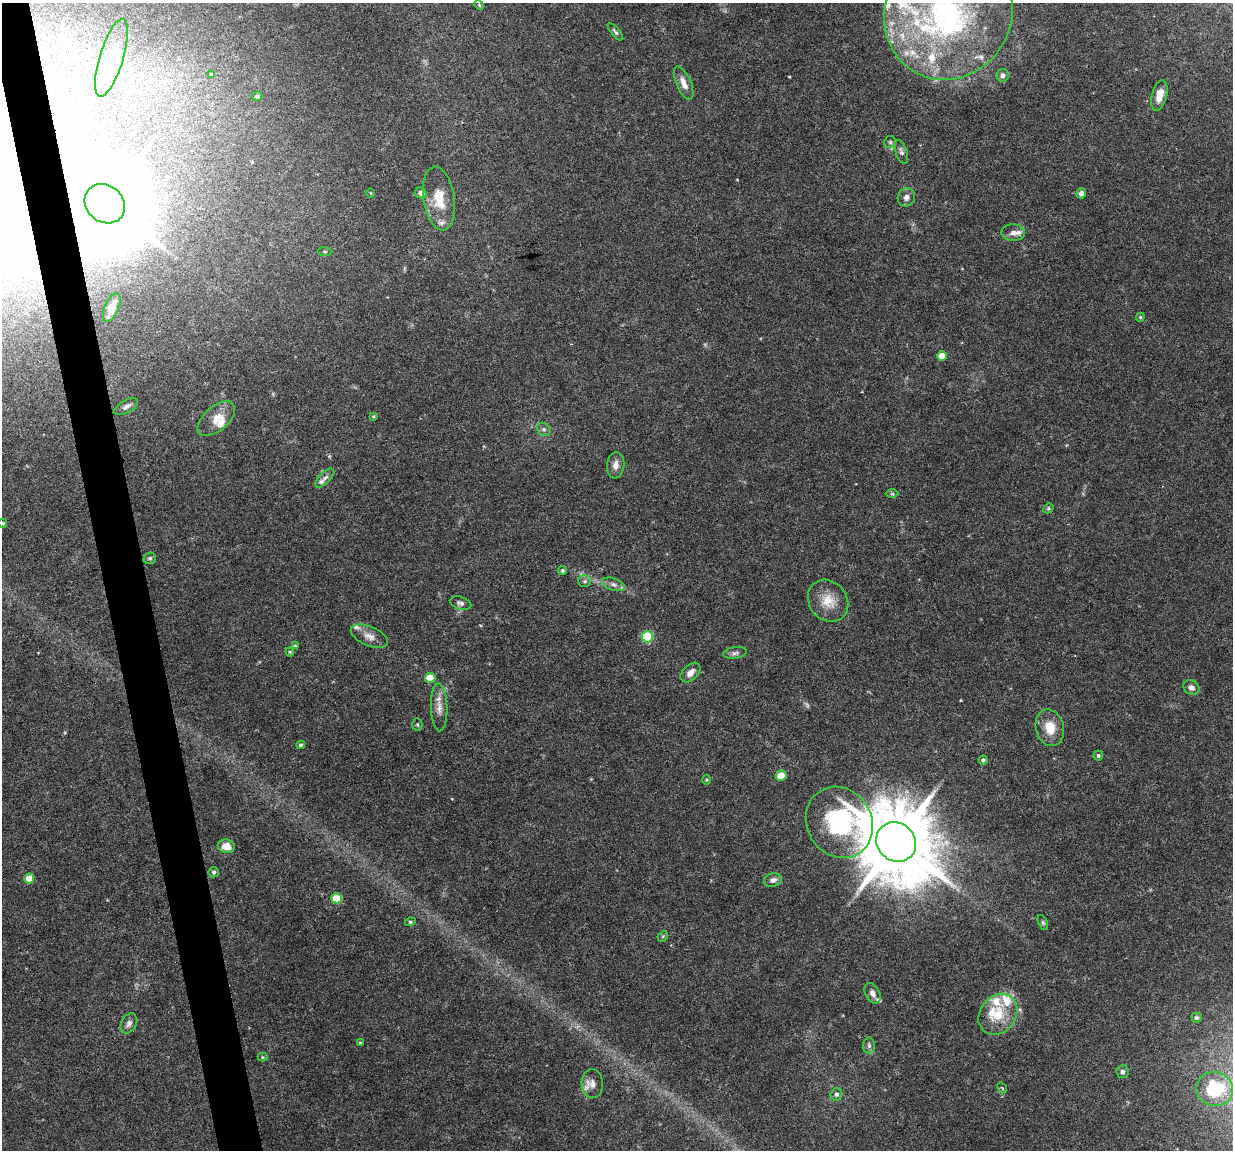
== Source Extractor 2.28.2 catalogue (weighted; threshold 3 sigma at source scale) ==
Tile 11 of 4 x 4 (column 3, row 3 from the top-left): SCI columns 2461-3691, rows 1182-2329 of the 4923 x 4704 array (HDU 1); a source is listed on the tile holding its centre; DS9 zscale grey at full resolution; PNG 1235 x 1152 px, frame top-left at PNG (2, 3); each listed source drawn as its Kron ellipse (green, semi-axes under 4 px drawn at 4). Shown black and unused: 3% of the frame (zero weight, under 4 of 8 exposures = <1% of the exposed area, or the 3 px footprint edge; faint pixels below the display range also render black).
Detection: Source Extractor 2.28.2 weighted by HDU 2 'WHT'; one run over the whole footprint, this tile lists its part. Background 0.0186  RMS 0.0013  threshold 0.00538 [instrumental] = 3 sigma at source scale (4.09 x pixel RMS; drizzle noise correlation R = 1.36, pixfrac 0.8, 0.0396/0.0396 arcsec/px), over >= 5 px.
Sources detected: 99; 2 too faint to see at this stretch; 1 inside a brighter object's white glare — neither listed nor drawn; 21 inside a brighter listed object's ellipse — not listed separately; the other 75 listed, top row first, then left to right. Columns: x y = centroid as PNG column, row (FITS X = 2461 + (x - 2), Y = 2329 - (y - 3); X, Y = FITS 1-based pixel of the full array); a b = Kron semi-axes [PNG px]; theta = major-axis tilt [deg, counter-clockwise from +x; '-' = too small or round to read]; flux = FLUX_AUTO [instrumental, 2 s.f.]
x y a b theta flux
479 5 5 4 - 0.14
948 13 68 63 63 35
615 32 11 4 -51 0.25
111 58 40 11 73 4.7
212 74 4 3 - 0.12
1003 75 6 6 - 0.45
684 83 18 7 -67 1.2
257 96 5 4 - 0.24
1159 96 16 7 77 1.3
890 142 6 6 - 0.28
901 152 12 5 -71 0.42
370 193 5 3 - 0.1
421 193 6 5 - 0.56
1081 193 5 4 - 0.56
906 197 9 8 - 0.6
439 199 32 15 -81 3.3
105 204 21 18 -40 1500
1013 233 12 8 -4 0.69
325 252 6 4 -6 0.19
112 307 15 7 66 1.2
1140 317 4 4 - 0.15
942 356 5 5 - 1.9
126 406 13 6 31 0.51
373 416 4 4 - 0.13
216 419 22 12 41 1.6
544 429 7 6 - 0.3
616 465 13 8 83 0.77
325 478 12 5 45 0.48
892 494 6 4 -1 0.16
1048 508 5 4 - 0.19
3 523 4 4 - 0.16
150 558 6 5 - 0.24
562 571 4 4 - 0.21
585 581 6 5 - 0.29
613 584 12 6 -20 0.52
828 601 22 19 -52 2.5
461 603 11 6 -17 0.45
369 636 20 9 -23 1.1
647 637 6 5 - 8.3
295 646 4 4 - 0.18
290 652 4 4 - 0.14
735 653 12 5 8 0.41
690 672 12 7 45 0.78
430 678 5 5 - 3.2
1191 688 8 6 -31 0.53
439 707 24 8 -88 1.2
417 725 6 5 - 0.19
1050 728 19 14 -76 2.2
301 745 4 4 - 0.28
1098 756 5 5 - 0.21
983 760 4 4 - 0.33
781 776 5 5 - 2
707 780 5 3 - 0.14
839 822 37 32 -59 19
896 842 21 19 -44 1500
226 846 8 6 -9 1.4
214 872 5 5 - 0.31
29 878 5 5 - 2.1
773 880 9 6 13 0.59
337 898 5 5 - 3.9
410 922 5 4 - 0.19
1043 923 8 4 -63 0.19
663 936 6 4 46 0.16
872 993 11 7 -62 0.61
998 1014 22 18 53 3.4
1197 1018 5 5 - 0.31
129 1023 10 7 59 0.6
360 1043 4 3 - 0.12
869 1045 8 6 -89 0.32
263 1057 5 4 - 0.13
1122 1072 6 6 - 0.38
592 1084 14 10 -87 0.98
1002 1088 6 3 -53 0.12
1215 1089 18 17 - 5.7
836 1094 6 6 - 0.35
Overlapping masked pixels (flux is a lower limit): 1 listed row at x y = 105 204
Isophote crosses this tile's border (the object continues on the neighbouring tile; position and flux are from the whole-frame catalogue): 2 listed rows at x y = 948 13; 3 523